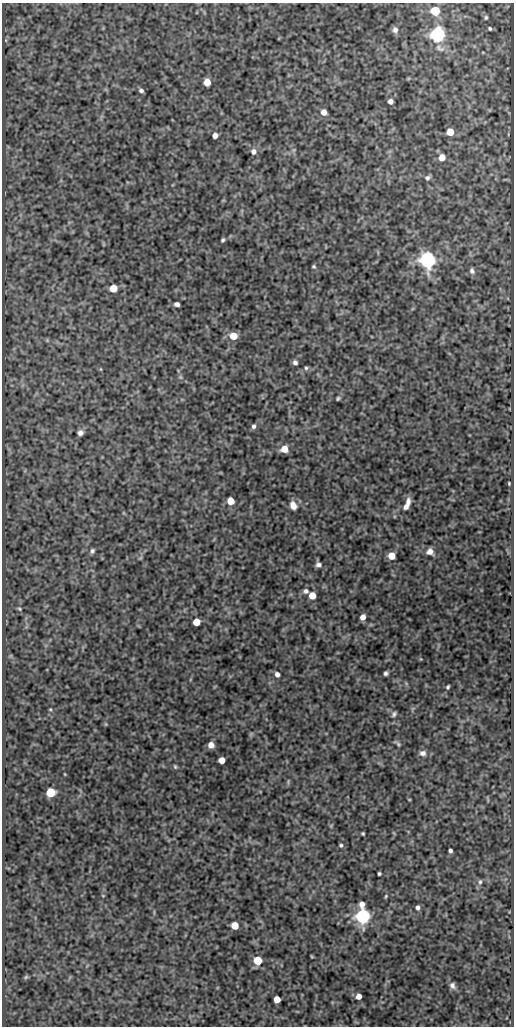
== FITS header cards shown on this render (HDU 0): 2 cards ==
NAXIS1  =                  512
NAXIS2  =                 1024

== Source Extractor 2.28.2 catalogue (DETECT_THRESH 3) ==
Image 512 x 1024 px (HDU 0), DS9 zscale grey, 1 PNG px = 1 image px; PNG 516 x 1028 px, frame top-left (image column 1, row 1024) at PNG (2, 3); no overlay
Background 86.6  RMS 0.53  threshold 1.58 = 3 sigma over >= 5 px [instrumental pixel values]
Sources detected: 72; all 72 listed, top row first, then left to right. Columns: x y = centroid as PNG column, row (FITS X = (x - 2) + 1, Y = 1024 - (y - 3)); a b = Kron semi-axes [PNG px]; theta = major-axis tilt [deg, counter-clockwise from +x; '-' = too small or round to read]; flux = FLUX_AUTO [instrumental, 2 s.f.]
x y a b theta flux
435 11 6 6 - 1500
486 17 4 4 - 55
490 29 3 3 - 51
395 30 8 7 - 140
438 34 6 6 - 14000
440 48 15 8 -24 200
207 82 6 5 - 490
141 90 5 4 - 83
390 101 4 4 - 150
324 112 5 5 - 270
450 132 5 5 - 540
215 135 5 4 - 200
253 151 7 6 - 150
442 157 6 6 - 310
427 178 7 6 - 93
223 240 5 3 - 58
428 260 7 6 - 15000
314 266 5 4 - 47
472 271 8 6 -72 110
113 288 5 5 - 790
177 304 5 4 - 120
233 336 6 5 - 710
295 362 5 4 - 96
306 368 5 5 - 59
338 398 4 3 - 50
254 426 5 5 - 85
80 433 6 5 - 130
284 449 6 6 - 510
509 483 3 2 - 34
230 501 5 5 - 740
408 502 10 7 82 190
293 505 9 7 -66 270
406 507 6 5 - 150
92 551 6 5 - 89
430 552 7 7 - 210
391 556 5 5 - 550
318 564 7 5 -1 110
306 591 6 6 - 98
312 596 5 5 - 620
19 609 6 4 -23 42
363 617 5 5 - 210
196 622 5 5 - 650
386 673 4 4 - 76
277 674 5 4 - 140
448 687 4 3 - 56
50 709 5 3 - 34
394 714 6 4 59 75
106 724 6 4 -89 36
397 743 9 4 -33 61
211 745 5 5 - 340
423 753 8 7 - 160
222 760 5 5 - 450
175 767 6 4 -63 46
51 792 5 5 - 1900
409 799 5 3 - 28
363 833 3 3 - 43
341 845 4 4 - 58
450 851 4 4 - 86
379 874 3 3 - 57
480 882 7 5 74 78
103 896 5 3 - 26
386 896 5 3 - 38
362 904 6 5 - 230
417 907 5 5 - 100
363 916 6 6 - 13000
235 926 5 5 - 780
311 956 4 3 - 29
257 961 5 5 - 1500
26 977 6 5 - 49
452 985 9 7 -59 140
359 996 5 4 - 270
277 999 5 5 - 530